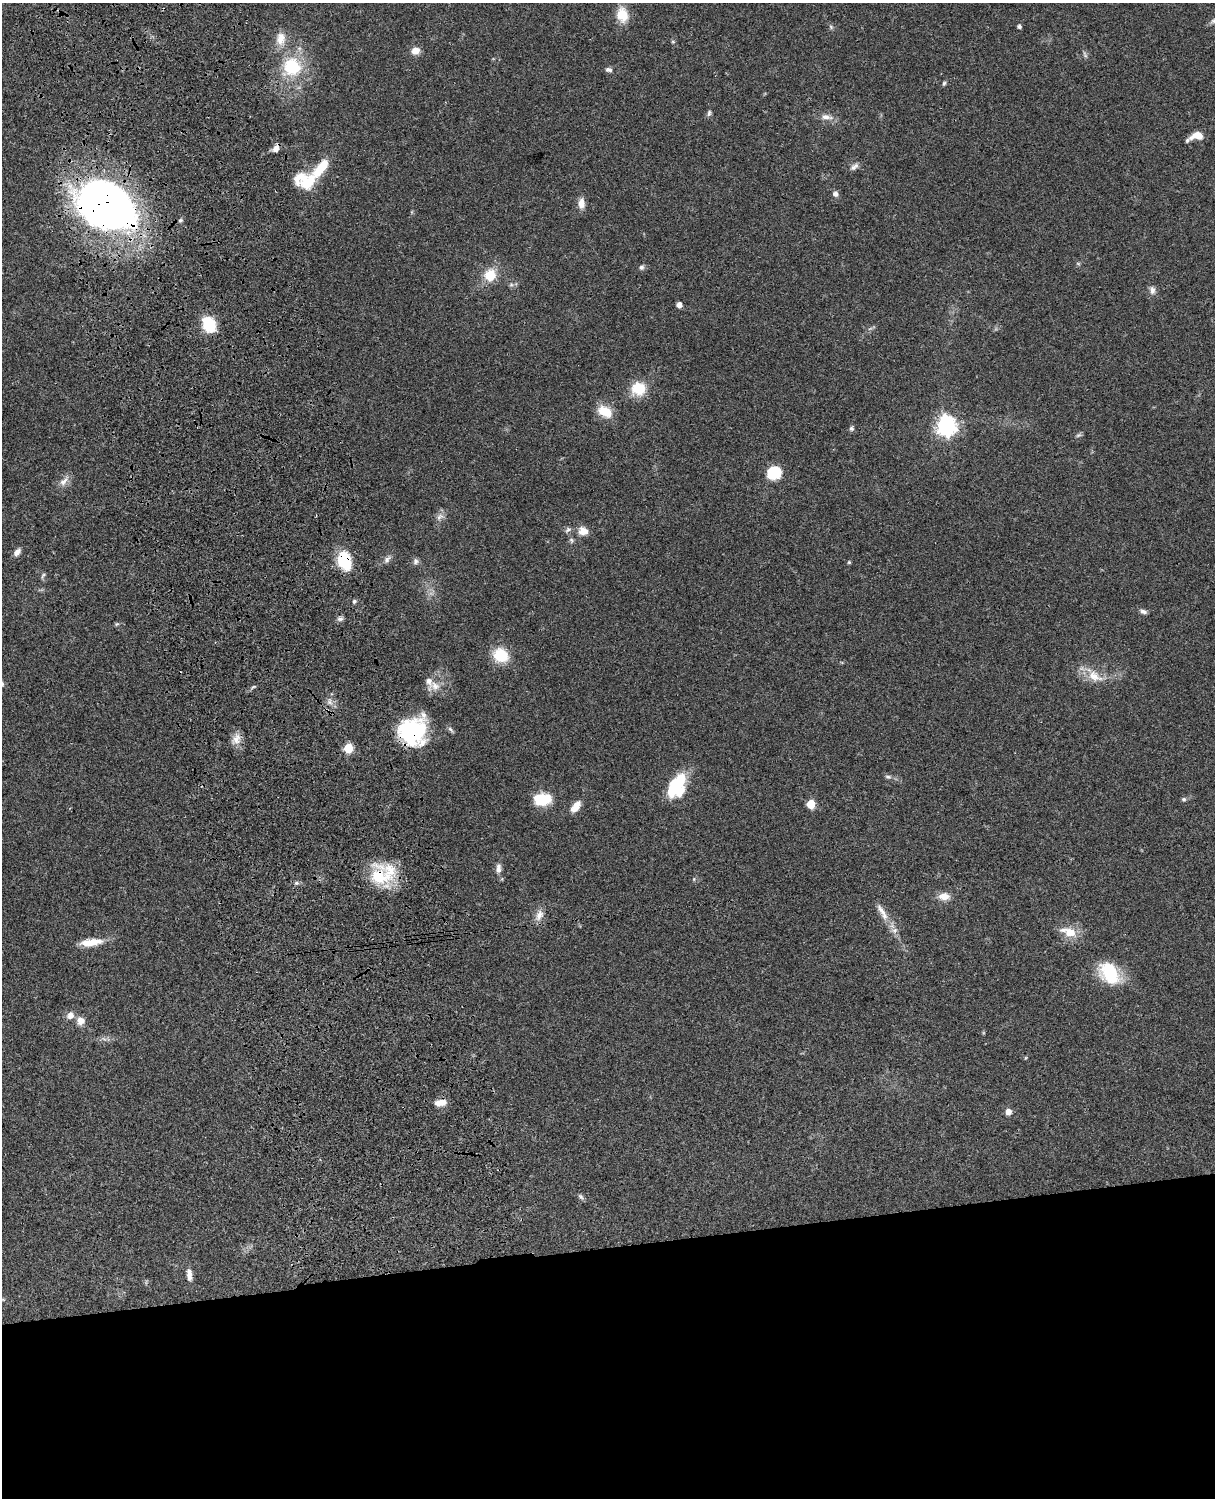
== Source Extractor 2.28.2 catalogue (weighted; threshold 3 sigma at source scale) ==
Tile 11 of 4 x 3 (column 3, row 3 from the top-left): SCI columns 2546-3758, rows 278-1773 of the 5089 x 4929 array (HDU 1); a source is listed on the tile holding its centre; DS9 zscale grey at full resolution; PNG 1217 x 1500 px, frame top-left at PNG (2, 3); no overlay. Shown black and unused: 17% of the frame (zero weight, under 3 of 4 exposures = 6% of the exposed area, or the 3 px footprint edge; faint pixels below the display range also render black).
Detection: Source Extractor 2.28.2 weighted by HDU 2 'WHT'; one run over the whole footprint, this tile lists its part. Background 0.0781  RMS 0.006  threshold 0.0269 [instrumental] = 3 sigma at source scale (4.5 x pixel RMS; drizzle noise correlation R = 1.50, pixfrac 1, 0.05/0.05 arcsec/px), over >= 5 px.
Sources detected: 84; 1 inside a brighter object's white glare — not listed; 5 inside a brighter listed object's ellipse — not listed separately; the other 78 listed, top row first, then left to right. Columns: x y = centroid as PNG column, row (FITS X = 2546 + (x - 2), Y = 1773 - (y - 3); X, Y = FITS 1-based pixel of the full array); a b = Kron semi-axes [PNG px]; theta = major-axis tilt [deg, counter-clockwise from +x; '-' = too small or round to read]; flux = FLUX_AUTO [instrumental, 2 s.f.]
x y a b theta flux
622 15 19 14 -78 11
1019 26 4 4 - 1.7
831 27 6 4 -48 0.97
281 39 19 13 86 8
673 42 6 4 -19 0.69
415 51 11 9 6 4.5
1085 54 11 3 -65 1.2
292 67 26 24 36 32
609 70 8 6 -14 1.9
944 83 5 5 - 0.94
709 113 9 5 75 1.4
826 117 17 7 -6 4.2
1197 135 13 7 6 7.6
276 148 9 6 57 3.9
854 167 12 6 40 2.5
305 180 27 20 -13 20
835 194 6 6 - 2.7
581 203 13 8 89 4.7
107 206 53 37 -31 430
180 220 6 5 - 1
1078 264 6 4 -2 0.79
641 267 6 6 - 1.6
490 275 14 13 - 13
1152 290 11 7 -81 2.8
679 305 5 4 - 4.1
209 324 17 12 -65 20
638 388 15 14 - 16
605 411 19 12 -29 11
946 426 7 7 - 330
851 428 6 6 - 1.3
1078 435 8 5 21 1.2
774 473 14 12 26 19
64 481 17 8 40 4.4
440 517 11 8 34 3.1
568 529 9 5 38 1.5
583 531 12 10 -11 5.3
571 540 9 5 -72 1.3
17 552 10 6 49 3
387 559 11 7 48 2.5
344 561 22 14 -77 22
415 561 8 7 - 1.8
849 562 4 4 - 0.77
43 575 9 4 55 1.1
354 601 5 5 - 1.1
1143 612 9 5 -17 1.8
340 619 8 7 - 1.7
117 624 5 5 - 0.87
500 655 16 14 -27 18
1094 676 24 13 -27 11
435 686 15 13 4 6.7
253 687 7 3 36 0.9
329 702 8 5 74 2.1
451 729 10 5 -48 1.4
412 731 27 26 - 59
236 739 16 10 55 5
348 748 5 5 - 33
888 777 9 5 -13 1.5
678 782 22 16 50 21
542 799 20 13 4 17
1184 799 6 5 - 1.3
811 804 5 5 - 25
576 807 14 8 52 6.2
498 869 13 7 86 3.3
379 876 34 26 -53 27
296 883 6 5 - 1.2
944 896 13 9 1 6.2
882 912 30 8 -59 7.5
539 915 16 10 67 4.8
1070 932 19 13 -20 10
91 942 28 9 6 10
1109 973 23 16 -53 34
70 1016 9 8 - 4.1
80 1021 10 9 - 4.5
104 1039 7 4 -19 1.3
443 1102 12 9 -29 4.2
1008 1112 7 7 - 3.4
581 1197 9 6 -50 1.4
189 1275 15 6 -85 4.3
Overlapping masked pixels (flux is a lower limit): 5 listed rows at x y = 276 148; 107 206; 344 561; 412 731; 379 876